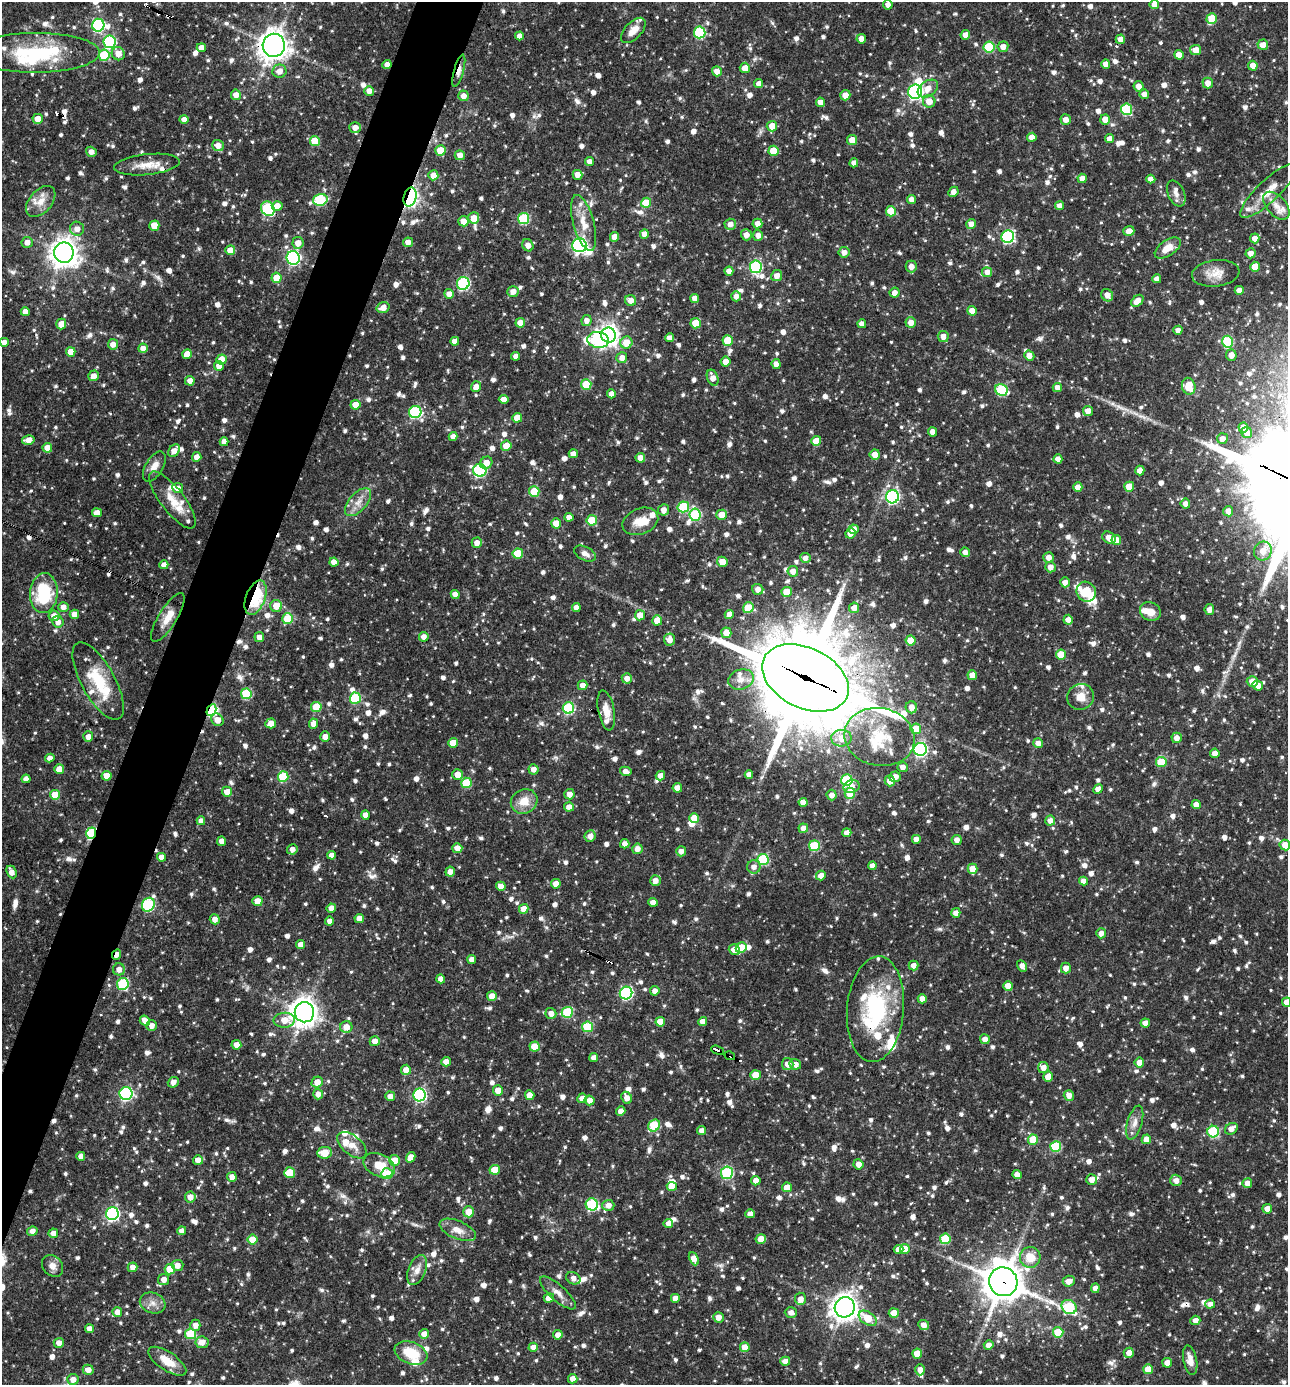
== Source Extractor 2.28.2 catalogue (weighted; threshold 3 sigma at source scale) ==
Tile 7 of 4 x 4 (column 3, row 2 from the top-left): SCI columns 2842-4127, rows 2768-4150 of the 5550 x 5536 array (HDU 1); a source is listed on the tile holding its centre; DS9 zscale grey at full resolution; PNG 1290 x 1387 px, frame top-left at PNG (2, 2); each listed source drawn as its Kron ellipse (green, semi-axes under 4 px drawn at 4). Shown black and unused: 4% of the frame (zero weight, under 3 of 4 exposures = <1% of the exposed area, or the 3 px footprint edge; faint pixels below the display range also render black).
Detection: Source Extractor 2.28.2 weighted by HDU 2 'WHT'; one run over the whole footprint, this tile lists its part. Background 0.0653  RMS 0.0036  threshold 0.0163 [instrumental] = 3 sigma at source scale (4.5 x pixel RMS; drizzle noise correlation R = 1.50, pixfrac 1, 0.05/0.05 arcsec/px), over >= 5 px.
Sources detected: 1436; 8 inside a brighter object's white glare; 12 cosmic-ray / hot-pixel residue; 1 long thin detection or spike segment (spike, bleed or trail) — neither listed nor drawn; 43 inside a brighter listed object's ellipse — not listed separately; of the other 1372, all 500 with FLUX_AUTO >= 2.09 (the completeness limit of this list) listed and drawn (872 fainter detections not listed), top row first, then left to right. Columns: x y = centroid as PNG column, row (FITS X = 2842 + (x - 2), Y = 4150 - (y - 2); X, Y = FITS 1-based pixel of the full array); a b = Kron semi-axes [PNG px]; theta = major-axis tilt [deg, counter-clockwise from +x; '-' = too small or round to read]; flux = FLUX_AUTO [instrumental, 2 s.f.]
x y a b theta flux
888 4 5 5 - 2.3
1154 4 5 4 - 2.7
1212 19 5 5 - 10
98 25 6 6 - 45
633 30 15 8 46 4
700 32 6 5 - 33
965 35 5 4 - 2.9
519 36 4 4 - 2.5
861 39 5 4 - 2.7
1120 39 5 4 - 2.8
110 42 6 6 - 39
274 45 11 11 - 380
1263 45 5 5 - 3
989 47 5 5 - 21
1003 47 5 5 - 2.7
201 48 4 4 - 3
1196 50 5 5 - 4.3
35 53 65 20 0 32
118 54 7 6 - 3.3
104 55 6 5 - 18
1179 55 5 4 - 2.8
387 64 4 4 - 2.5
1106 64 5 4 - 3
1253 66 5 4 - 3.1
745 68 5 5 - 3.5
279 71 7 6 - 3
459 71 17 5 75 2.4
717 71 5 5 - 2.8
1208 83 5 5 - 3
759 84 4 4 - 2.4
1139 86 5 5 - 2.9
928 89 11 7 34 4
369 91 5 5 - 2.8
915 92 7 7 - 66
1144 94 5 4 - 2.3
236 95 5 5 - 2.9
845 95 5 5 - 3
463 96 5 5 - 2.7
929 101 6 6 - 4.1
820 102 5 4 - 2.8
1126 109 6 5 - 24
38 119 5 5 - 4.1
184 119 4 4 - 2.3
1105 119 5 5 - 3.5
1066 120 5 5 - 2.8
772 126 5 5 - 4.5
355 127 5 5 - 2.8
1032 137 4 4 - 2.8
1110 139 4 4 - 2.8
852 140 5 5 - 4.4
315 141 5 5 - 11
218 145 6 5 - 2.9
440 150 5 5 - 8.4
774 151 5 5 - 9.1
91 152 5 4 - 2.1
460 155 5 5 - 2.8
589 162 4 4 - 2.4
854 163 4 4 - 2.1
147 165 33 10 6 6.1
433 175 5 5 - 4
578 175 5 5 - 2.9
1082 178 5 4 - 2.4
1151 179 4 4 - 2.3
1269 191 38 11 43 7.3
953 192 5 4 - 2.8
1176 194 13 8 -66 2.4
410 197 9 6 76 100
912 199 4 4 - 2.3
320 200 7 6 - 32
41 201 18 11 49 4.9
646 203 5 5 - 11
277 206 5 5 - 3.8
1060 206 4 4 - 2.8
1276 206 16 9 -49 3.4
268 209 8 6 -56 32
891 211 5 5 - 9.4
474 218 5 5 - 4.6
524 218 5 5 - 27
463 221 5 5 - 3.6
584 223 29 10 -75 6.9
757 223 5 5 - 2.6
730 224 5 5 - 2.3
971 224 5 5 - 2.5
154 226 5 5 - 6.5
77 229 7 7 - 2.4
1129 231 5 5 - 2.8
644 234 5 4 - 2.7
746 235 5 5 - 2.7
758 235 5 5 - 2.4
614 237 5 4 - 3.6
1008 237 6 6 - 49
1255 238 5 4 - 2.8
27 242 5 5 - 2.6
408 242 5 4 - 2.8
298 243 6 5 - 3.4
528 245 6 5 - 2.5
579 245 7 7 - 99
1168 248 15 8 35 4.9
230 250 5 5 - 4.6
844 252 5 5 - 2.3
64 253 10 10 - 390
1251 253 5 5 - 2.3
293 258 7 6 - 68
911 266 6 5 - 2.8
756 267 6 6 - 39
1255 267 5 5 - 7.3
729 271 4 4 - 2.3
987 272 5 5 - 2.8
1216 273 24 13 7 5.2
777 276 5 5 - 2.8
276 278 5 5 - 6
1157 279 4 4 - 2.2
463 283 6 6 - 40
1239 290 4 4 - 2.6
513 292 5 5 - 2.7
895 293 5 5 - 2.4
449 294 5 4 - 2.6
1107 295 6 5 - 2.6
736 296 5 5 - 2.3
695 298 4 4 - 3
631 300 6 5 - 2.8
1137 301 7 5 44 3.7
383 307 7 5 19 3
972 311 5 5 - 4.7
25 312 4 4 - 2.6
586 321 5 5 - 2.2
520 323 5 5 - 4.2
696 323 5 5 - 7.6
911 323 5 5 - 2.8
61 324 5 5 - 3.1
862 324 4 4 - 2.6
1178 330 4 4 - 2.2
608 335 7 7 - 230
943 336 5 5 - 2.7
670 338 4 4 - 2.3
598 340 11 8 -7 45
728 340 5 5 - 9.9
455 341 4 4 - 2.6
4 342 4 4 - 2.3
1228 342 6 5 - 24
626 343 6 6 - 6.2
113 344 5 5 - 2.7
143 348 4 4 - 2.6
71 352 5 4 - 4.6
187 354 5 4 - 3.7
1231 355 5 5 - 2.8
516 356 4 4 - 2.1
1029 356 5 4 - 2.7
622 358 5 5 - 2.6
222 360 5 5 - 6.5
726 362 5 5 - 3.1
776 364 5 4 - 2.5
219 366 5 4 - 2.5
94 376 5 5 - 2.8
713 378 8 5 -69 3.1
190 381 5 4 - 2.6
586 384 5 5 - 13
1189 386 8 6 -76 9.8
476 387 5 5 - 2.7
1057 388 4 4 - 2.6
1001 390 6 5 - 24
611 394 4 4 - 2.2
504 399 5 4 - 2.4
355 405 5 5 - 6.3
1088 411 5 5 - 3.1
415 412 6 6 - 40
517 418 5 5 - 5.6
1243 427 5 4 - 3
932 432 4 4 - 2.2
1247 433 5 5 - 2.7
453 436 4 4 - 2.3
1222 438 5 5 - 2.4
28 440 6 5 - 3
816 441 5 5 - 5.9
224 442 4 4 - 2.5
506 446 5 5 - 6.1
47 448 5 5 - 3.6
174 451 7 5 52 2.8
573 454 4 4 - 2.1
875 454 5 5 - 3.4
197 457 5 4 - 2.4
640 458 4 4 - 3.5
1058 459 4 4 - 2.8
486 463 6 5 - 3.2
154 466 17 8 59 3.4
480 470 6 6 - 48
1140 471 5 4 - 2.7
1078 487 4 4 - 3.6
1129 487 5 5 - 6.7
178 488 5 5 - 2.2
534 491 5 5 - 9.4
892 497 6 6 - 61
172 500 35 11 -52 6.5
358 502 17 9 49 3.9
1185 504 5 5 - 2.1
683 507 6 5 - 22
663 510 6 5 - 2.6
1228 511 5 5 - 2.6
97 513 5 4 - 3.1
695 515 6 5 - 28
722 515 5 5 - 4.9
569 517 4 4 - 2.8
592 520 5 5 - 9.7
640 521 19 12 23 6
556 523 5 5 - 5.2
854 529 5 4 - 2.6
850 533 5 5 - 3
1109 538 7 5 -32 3.7
1116 540 5 5 - 3.5
477 543 5 5 - 2.6
1263 551 9 8 - 3.2
965 552 5 4 - 2.2
518 553 5 5 - 12
585 554 12 6 -27 2.3
1049 557 5 5 - 2.5
805 558 5 5 - 2.1
334 562 4 4 - 2.5
722 562 5 5 - 4
164 565 4 4 - 2.5
1050 567 5 5 - 2.5
793 571 5 5 - 2.5
1065 582 5 4 - 2.3
758 589 6 5 - 2.3
787 592 5 5 - 7.1
1086 592 10 9 - 12
44 593 20 13 85 22
455 594 4 4 - 2.6
256 598 18 9 70 28
276 606 6 6 - 4.7
63 607 5 5 - 2.3
576 607 4 4 - 2.4
748 608 5 5 - 9
854 608 5 5 - 3.7
1209 610 5 5 - 2.5
1150 611 11 9 -27 3.8
74 614 4 4 - 2.6
729 614 4 4 - 4
640 615 5 5 - 4
54 616 5 5 - 2.5
168 617 28 9 58 5.5
288 619 5 5 - 13
657 620 5 5 - 5.6
1068 620 5 4 - 2.3
58 622 6 5 - 2.6
726 633 5 5 - 4.8
259 637 5 4 - 2.4
424 637 5 5 - 2.5
670 639 6 5 - 2.9
911 640 5 5 - 5.8
1061 655 5 5 - 7.2
972 675 5 4 - 4.8
627 678 5 5 - 2.4
805 678 46 30 -26 6200
741 679 13 10 17 3.5
98 681 43 17 -61 17
1252 681 5 5 - 4.1
582 685 5 4 - 2.4
1258 686 5 5 - 2.8
246 694 5 5 - 20
1080 697 13 12 - 4.4
355 698 5 5 - 24
316 707 5 5 - 12
911 707 6 5 - 2.7
568 708 6 5 - 34
211 710 6 4 61 38
606 710 20 8 -79 3.9
217 720 7 5 -50 3.7
271 723 5 5 - 3.2
314 724 5 4 - 3.3
916 729 5 5 - 7.8
88 737 5 5 - 2.5
325 737 5 5 - 2.7
880 737 35 29 -12 21
841 738 10 8 2 5.6
1177 738 5 5 - 2.8
453 743 5 5 - 7.4
1038 743 5 4 - 2.3
920 749 6 6 - 74
1215 753 5 4 - 2.5
50 758 4 4 - 2.3
1161 762 5 5 - 12
903 767 5 5 - 2.3
59 769 5 5 - 4.9
534 769 5 5 - 2.4
626 771 6 4 -14 2.1
457 774 5 5 - 3.7
749 775 4 4 - 2.3
107 776 5 5 - 4.4
660 776 5 4 - 2.8
283 777 5 5 - 18
895 777 5 5 - 2.8
26 779 4 4 - 2.5
847 780 6 5 - 28
890 781 5 5 - 3.1
466 783 5 5 - 15
852 786 8 6 16 2.3
677 788 5 4 - 3.9
1098 789 5 4 - 2.8
227 792 5 5 - 3
850 793 5 5 - 10
569 794 5 5 - 2.9
55 795 5 5 - 8.5
832 795 5 5 - 2.3
524 801 14 12 28 6.2
803 802 4 4 - 2.5
1196 805 4 4 - 3.4
569 807 5 4 - 2.9
365 815 5 4 - 2.6
694 818 5 5 - 5.5
201 821 4 4 - 2.3
1050 821 5 5 - 2.4
803 828 5 4 - 2.3
91 833 6 4 74 36
847 833 4 4 - 2.6
590 836 6 5 - 2.7
916 839 4 4 - 2.4
957 840 5 5 - 2.4
222 841 4 4 - 2.9
625 844 4 4 - 2.3
1285 845 5 5 - 5
814 846 5 5 - 18
457 848 5 5 - 3.1
292 849 5 5 - 2.1
637 849 5 5 - 2.6
681 851 5 5 - 2.4
332 855 4 4 - 2.4
161 857 4 4 - 2.5
763 859 5 5 - 22
872 866 4 4 - 2.3
754 867 7 6 - 2.2
973 869 5 5 - 5.7
11 872 6 4 -65 2.3
450 872 5 4 - 2.6
821 875 5 4 - 3
655 881 5 5 - 2.8
1084 881 4 4 - 2.5
556 884 5 4 - 4.2
501 886 5 4 - 2.7
257 901 5 5 - 4.8
653 902 4 4 - 2.8
148 905 7 6 - 43
331 908 5 4 - 3.1
524 909 5 4 - 4.4
956 913 5 4 - 2.5
359 918 4 4 - 3.3
215 919 5 5 - 2.4
329 921 4 4 - 2.4
1101 933 5 5 - 2.5
301 945 4 4 - 3
741 948 5 5 - 8.4
734 950 6 5 - 3.3
117 955 5 3 - 2.1
472 960 4 4 - 2.5
913 965 5 5 - 2.5
1022 966 6 4 -58 2.2
1066 968 5 5 - 2.5
119 969 6 6 - 2.5
441 979 4 4 - 2.9
123 984 6 5 - 30
1008 986 5 4 - 4.1
655 991 5 4 - 2.2
626 993 6 6 - 49
492 996 5 5 - 3.6
922 999 4 4 - 2.9
1287 1002 4 4 - 3.8
875 1009 53 28 85 38
304 1012 10 9 - 340
567 1012 6 5 - 21
551 1013 5 5 - 2.6
284 1020 10 7 5 4.9
145 1021 5 4 - 2.6
660 1022 5 5 - 5.6
703 1022 4 4 - 3.3
1145 1023 5 4 - 2.5
152 1026 5 5 - 2.5
346 1027 6 6 - 3.6
587 1027 5 5 - 15
985 1039 5 4 - 2.5
375 1041 5 5 - 3.1
236 1045 5 5 - 2.8
535 1047 5 5 - 6.7
717 1050 6 3 -20 47
730 1056 5 3 - 33
594 1058 4 4 - 2.3
446 1062 5 4 - 2.9
1139 1062 5 5 - 4
788 1064 6 5 - 2.9
795 1064 6 5 - 2.8
1043 1067 5 5 - 2.7
406 1070 5 5 - 2.9
755 1075 5 5 - 7
1048 1077 5 5 - 3.5
173 1082 6 5 - 2.4
317 1082 6 5 - 3.9
498 1090 5 5 - 4.2
126 1093 6 6 - 58
318 1094 5 5 - 2.4
420 1095 6 6 - 59
530 1095 5 4 - 4.6
1069 1095 5 5 - 2.9
390 1096 5 5 - 2.4
582 1098 5 5 - 3.1
627 1098 6 5 - 2.9
590 1100 5 5 - 3
621 1111 5 4 - 2.3
1135 1123 17 7 74 2.9
654 1126 6 5 - 19
1231 1129 7 5 35 2.6
702 1131 4 4 - 2.2
1213 1132 6 5 - 26
1146 1139 5 4 - 4.1
1033 1140 5 5 - 10
352 1145 17 9 -40 4.3
1056 1146 5 5 - 22
325 1153 7 6 - 6.3
81 1156 4 4 - 2.3
411 1157 5 4 - 2.7
198 1160 5 5 - 2.6
394 1160 5 5 - 4.9
858 1164 5 5 - 2.8
379 1165 16 11 -24 7.2
495 1170 5 5 - 7.4
290 1173 5 5 - 8.7
727 1173 6 6 - 37
387 1174 6 5 - 9.8
1017 1175 4 4 - 2.4
232 1177 5 5 - 2.6
1092 1180 5 5 - 3.2
1176 1180 6 5 - 2.8
756 1181 5 4 - 2.6
1247 1183 5 5 - 2.7
672 1186 5 4 - 5.5
787 1187 5 4 - 4.5
190 1197 5 5 - 3
592 1204 6 6 - 34
608 1205 6 5 - 2.7
1267 1209 5 5 - 3
469 1212 5 5 - 5.4
112 1214 6 6 - 66
750 1214 4 4 - 2.6
668 1223 5 4 - 2.8
458 1230 19 9 -23 4.1
32 1231 5 4 - 2.1
182 1231 4 4 - 2.5
53 1233 5 5 - 2.3
252 1239 5 5 - 6.5
761 1239 5 5 - 4.1
945 1239 5 5 - 13
905 1249 5 5 - 4.9
899 1250 5 4 - 3.6
1030 1257 10 10 - 6.5
694 1259 7 4 -64 3.6
177 1265 6 5 - 2.7
53 1266 12 9 -48 2.6
133 1267 5 4 - 2.2
170 1269 5 5 - 9.6
417 1270 15 8 67 3.4
573 1278 7 5 -29 2.3
164 1280 5 5 - 2.6
1069 1281 6 5 - 3.2
1003 1282 14 14 - 960
1095 1288 5 4 - 2.2
558 1293 23 8 -42 3.2
549 1298 5 4 - 2.9
675 1298 4 4 - 2.8
800 1299 6 5 - 2.8
153 1303 13 10 -21 3
1210 1304 5 4 - 2.4
845 1307 10 10 - 310
1069 1307 8 6 -32 25
117 1312 5 5 - 2.9
791 1312 6 5 - 2.1
894 1313 5 5 - 5.6
718 1317 5 5 - 2.9
868 1318 10 6 -34 9.2
1195 1320 5 5 - 2.6
195 1325 5 5 - 2.5
924 1325 5 5 - 2.6
89 1329 4 4 - 2.6
1058 1332 5 5 - 14
191 1334 5 5 - 14
424 1334 5 5 - 3.1
558 1335 5 4 - 2.4
202 1342 6 6 - 3.1
59 1343 5 5 - 2.5
989 1345 5 4 - 2.4
533 1347 4 4 - 2.5
745 1347 5 5 - 5.4
411 1353 17 11 -21 11
917 1353 5 5 - 6.2
1129 1353 5 5 - 2.8
1190 1360 15 6 -78 3.2
167 1361 22 9 -34 6.3
785 1361 5 4 - 2.6
1167 1363 5 5 - 2.8
1148 1369 5 5 - 6.5
88 1370 5 5 - 2.7
920 1370 5 4 - 2.4
73 1379 6 5 - 2.9
573 1379 5 4 - 2.7
Overlapping masked pixels (flux is a lower limit): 16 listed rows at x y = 274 45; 387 64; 459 71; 410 197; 608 335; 598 340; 256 598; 805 678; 211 710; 91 833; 117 955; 875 1009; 717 1050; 730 1056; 1146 1139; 1003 1282
Isophote crosses this tile's border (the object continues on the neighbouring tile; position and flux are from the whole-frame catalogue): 2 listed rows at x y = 1285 845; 1287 1002